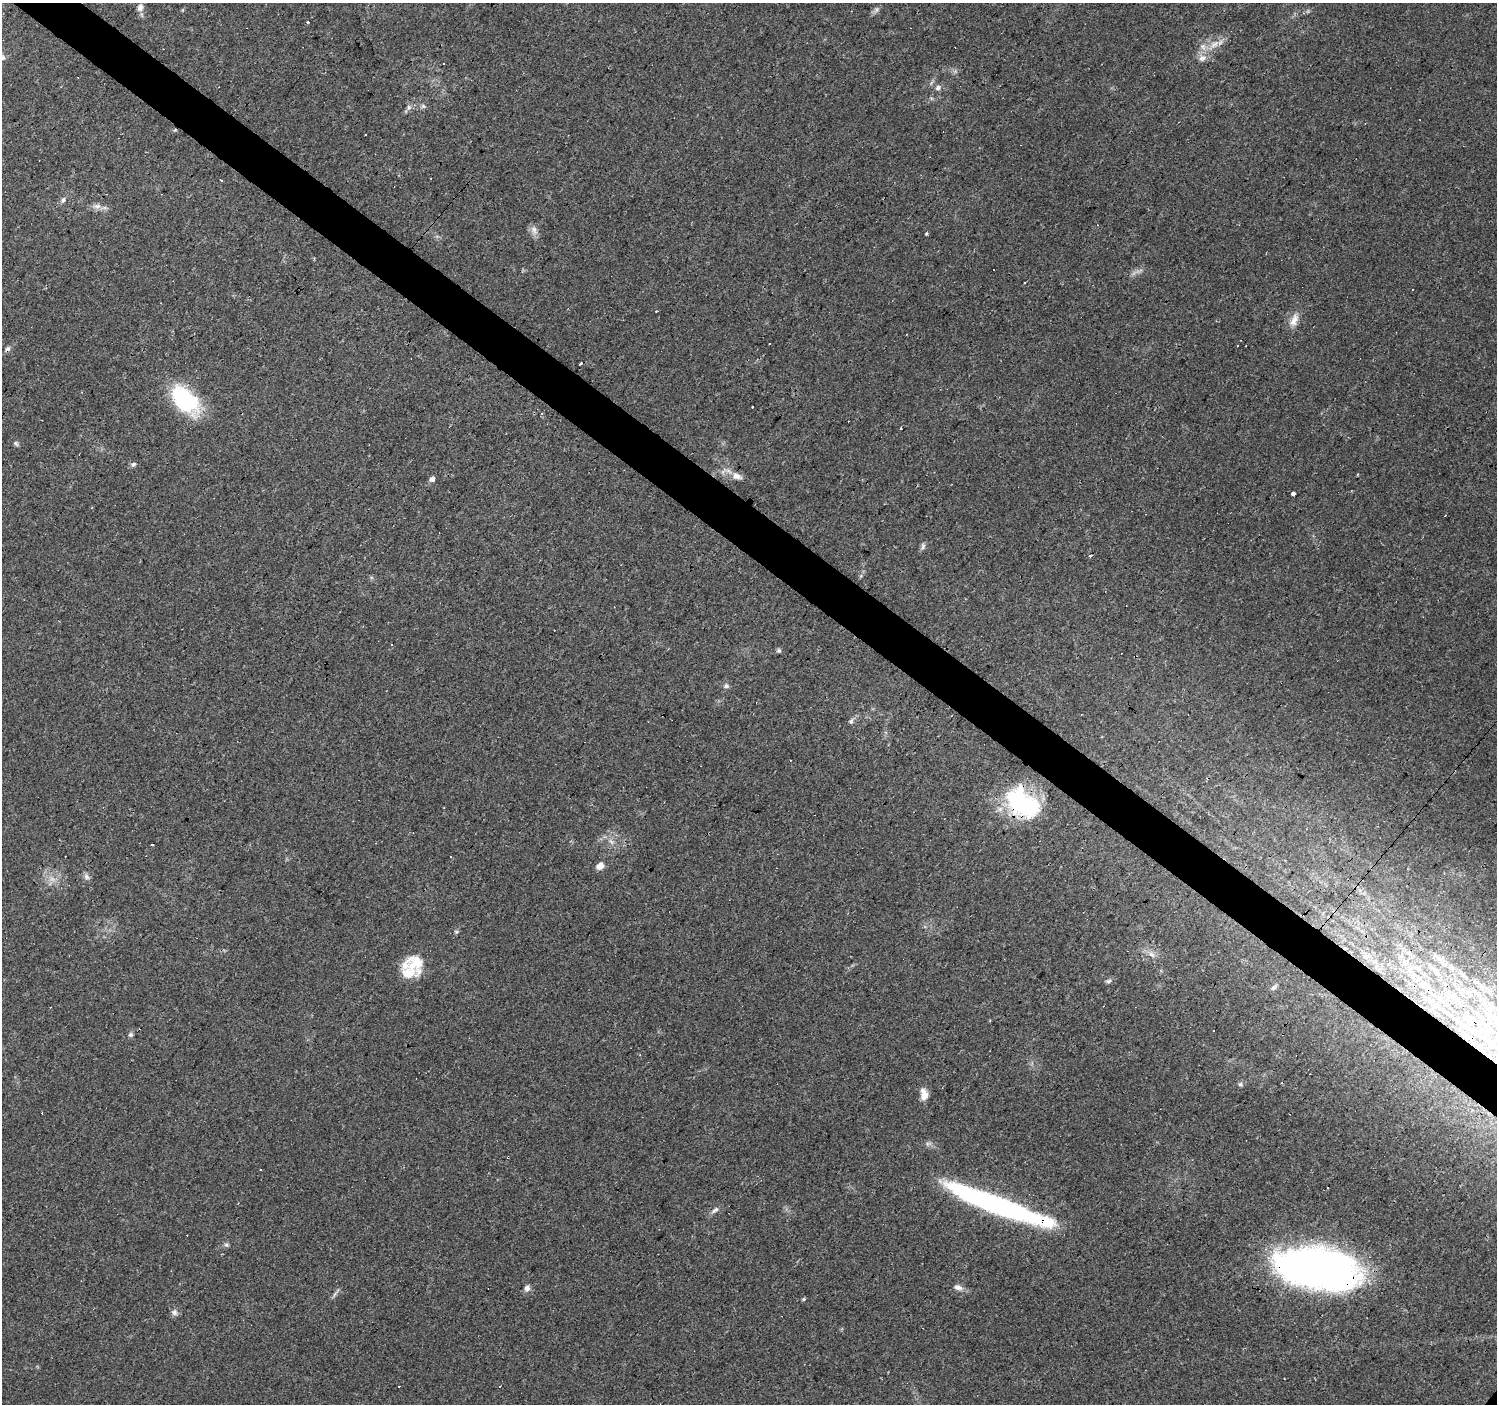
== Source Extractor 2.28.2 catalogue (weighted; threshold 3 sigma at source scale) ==
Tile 11 of 4 x 4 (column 3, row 3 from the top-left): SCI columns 2992-4486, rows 1573-2974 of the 5985 x 6014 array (HDU 1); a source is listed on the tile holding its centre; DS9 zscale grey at full resolution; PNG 1499 x 1406 px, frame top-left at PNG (2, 3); no overlay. Shown black and unused: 4% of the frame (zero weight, under 3 of 4 exposures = <1% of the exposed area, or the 3 px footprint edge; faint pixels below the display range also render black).
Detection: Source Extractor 2.28.2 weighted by HDU 2 'WHT'; one run over the whole footprint, this tile lists its part. Background 0.0442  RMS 0.0037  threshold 0.0168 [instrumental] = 3 sigma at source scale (4.5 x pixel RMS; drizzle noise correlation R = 1.50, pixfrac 1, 0.0396/0.0396 arcsec/px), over >= 5 px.
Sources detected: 93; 1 too faint to see at this stretch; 2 inside a brighter object's white glare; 22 cosmic-ray / hot-pixel residue — not listed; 7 inside a brighter listed object's ellipse — not listed separately; the other 61 listed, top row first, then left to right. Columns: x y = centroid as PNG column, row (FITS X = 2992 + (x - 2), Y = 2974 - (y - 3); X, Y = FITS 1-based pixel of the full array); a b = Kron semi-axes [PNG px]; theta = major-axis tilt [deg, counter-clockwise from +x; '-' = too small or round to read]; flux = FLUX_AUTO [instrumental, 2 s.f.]
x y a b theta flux
140 7 10 7 70 1.9
877 10 8 4 72 0.78
307 22 3 2 - 1.9
1214 44 12 8 22 3
2 58 8 7 - 1.2
1202 58 11 10 - 2.4
443 63 3 3 - 2.8
938 87 6 6 - 1.5
423 106 7 5 -44 0.78
408 107 8 4 82 0.94
175 130 5 3 - 0.39
365 134 3 3 - 3.3
221 180 3 3 - 1.6
63 200 7 5 63 1.1
97 206 11 7 3 1.9
534 230 13 8 -72 2
926 234 3 3 - 2.2
1024 282 3 2 - 0.57
1412 290 2 2 - 0.3
1294 320 19 9 67 3.6
7 349 8 5 49 1.2
580 363 3 2 - 0.47
185 400 38 22 -45 30
541 414 3 2 - 0.7
901 428 3 2 - 0.48
16 443 7 5 -53 0.74
133 464 7 6 - 0.89
1357 474 3 3 - 1.4
737 477 13 8 1 2.3
432 479 6 5 - 1.5
1293 493 3 3 - 12
1445 515 3 3 - 1.1
922 546 12 3 80 0.83
1090 556 4 3 - 0.58
779 650 6 6 - 0.65
726 686 8 7 - 1
851 721 8 5 38 0.95
1020 804 47 28 -27 34
611 841 9 3 -44 0.99
152 844 3 3 - 2
451 857 3 3 - 0.85
600 866 8 7 - 2.5
86 877 8 6 -71 1.2
456 932 5 4 - 0.54
1152 954 11 7 -39 1.9
416 962 24 19 -65 9.1
1435 970 30 7 -39 6
1108 981 8 5 10 0.85
1274 988 10 5 41 0.85
1451 996 40 17 -27 24
1449 1014 43 7 -36 13
130 1034 6 6 - 0.84
1240 1084 6 6 - 0.76
924 1095 12 9 71 3.1
994 1204 94 17 -22 90
715 1209 9 5 18 1.2
1314 1266 75 36 -5 190
958 1287 12 6 -17 1.9
527 1288 7 7 - 1.6
804 1299 5 3 - 0.56
174 1312 9 8 - 1.4
Overlapping masked pixels (flux is a lower limit): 4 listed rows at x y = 175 130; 7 349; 1020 804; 1314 1266
Isophote crosses this tile's border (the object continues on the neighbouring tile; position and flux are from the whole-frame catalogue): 1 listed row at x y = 2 58
Unlisted compact peaks at least as high as the median listed source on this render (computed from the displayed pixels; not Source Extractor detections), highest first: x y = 226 1245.